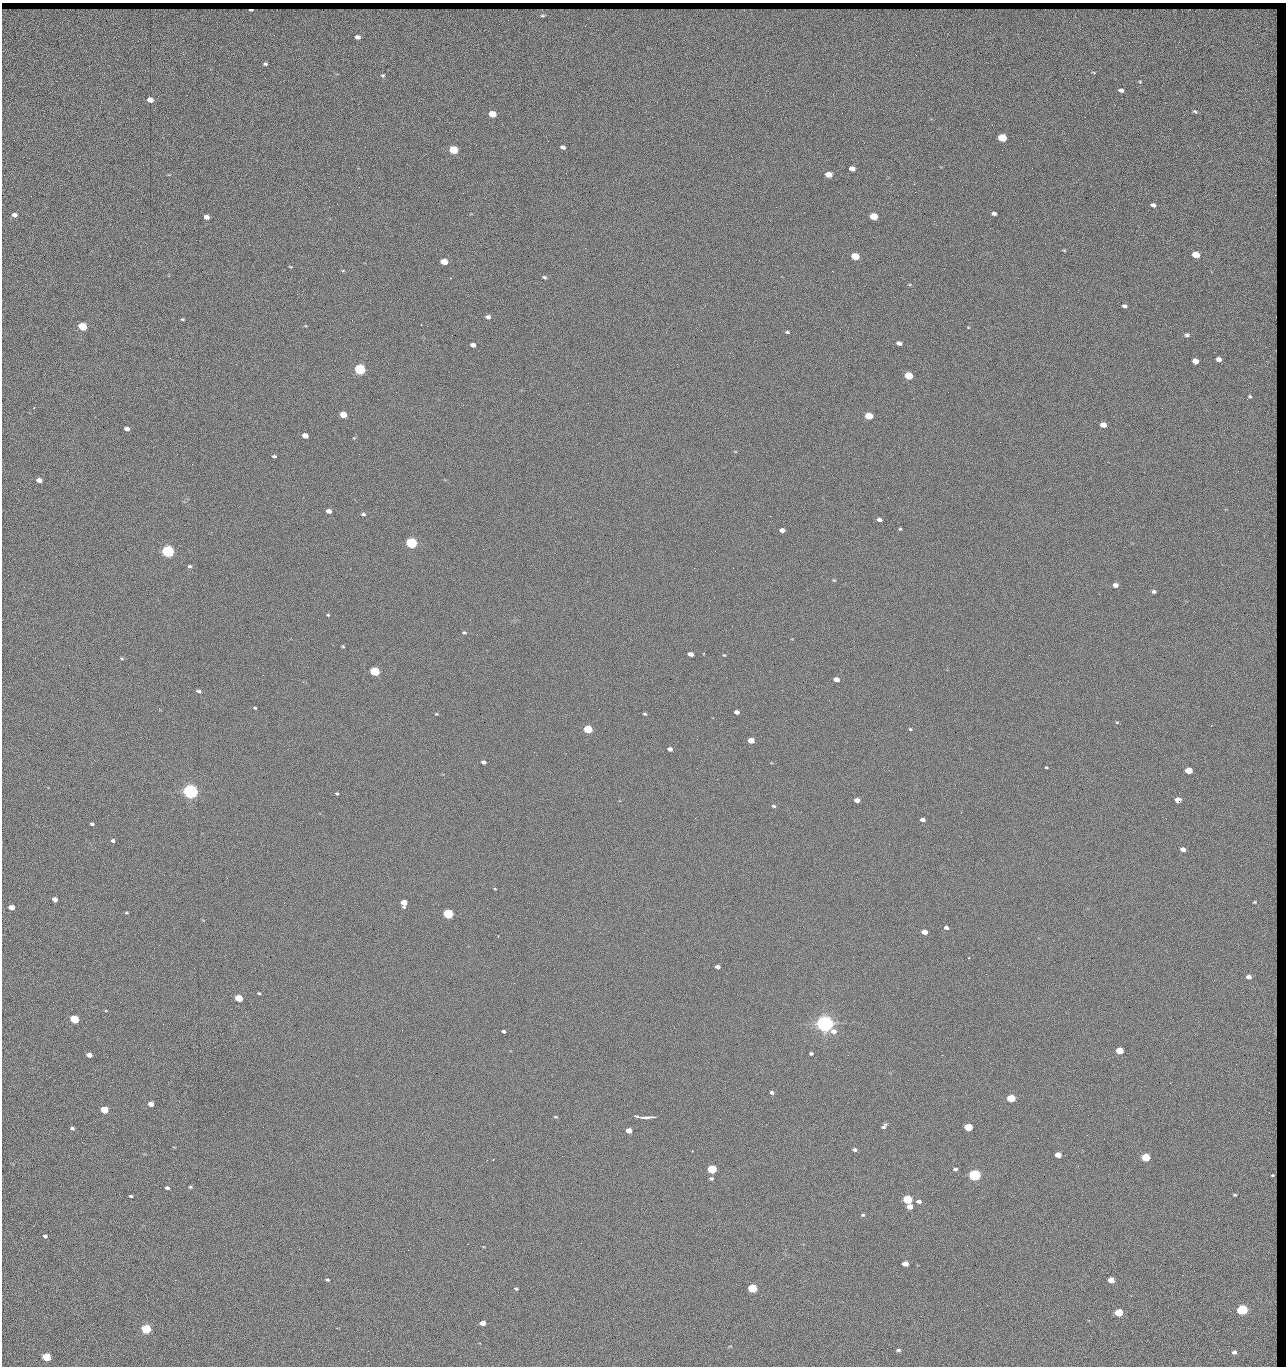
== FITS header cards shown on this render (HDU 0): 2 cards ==
NAXIS1  =                 1284 / length of data axis 1
NAXIS2  =                 1364 / length of data axis 2

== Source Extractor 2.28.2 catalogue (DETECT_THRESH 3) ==
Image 1284 x 1364 px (HDU 0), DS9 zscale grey, 1 PNG px = 1 image px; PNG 1288 x 1368 px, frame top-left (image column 1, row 1364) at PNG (2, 3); no overlay
Background 130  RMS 15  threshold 44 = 3 sigma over >= 5 px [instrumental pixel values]
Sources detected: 224; all 224 listed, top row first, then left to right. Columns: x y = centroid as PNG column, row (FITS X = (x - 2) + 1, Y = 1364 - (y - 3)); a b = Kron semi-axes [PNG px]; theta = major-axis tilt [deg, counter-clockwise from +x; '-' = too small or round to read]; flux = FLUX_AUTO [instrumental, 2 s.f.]
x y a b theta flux
251 10 4 2 - 1.4e+03
542 16 7 5 -13 1.8e+03
1273 28 12 5 82 5.3e+03
357 37 5 4 - 4.8e+03
1179 42 3 2 - 1.5e+03
265 64 4 4 - 1.6e+03
1275 71 34 4 -89 4.7e+03
1094 73 5 3 - 8.1e+02
383 75 5 4 - 1.3e+03
1140 82 4 4 - 8.6e+02
1121 90 5 4 - 2.9e+03
150 100 5 4 - 8.3e+03
1195 111 5 3 - 1.2e+03
1274 112 5 2 - 8.3e+02
492 114 5 4 - 2.3e+04
1170 129 2 2 - 1.2e+03
1002 138 6 4 -15 4.3e+04
563 147 5 4 - 3.3e+03
453 150 5 4 - 5.4e+04
852 168 5 4 - 6.4e+03
1032 168 2 2 - 1.8e+03
829 174 5 4 - 1.6e+04
914 184 2 2 - 1.8e+04
1153 205 5 4 - 3.6e+03
776 207 2 2 - 5.1e+02
1114 209 2 2 - 7.3e+02
1275 209 27 3 90 4.1e+03
994 213 4 3 - 2.6e+03
14 215 5 4 - 4.8e+03
874 216 5 4 - 2.8e+04
206 217 5 4 - 5.8e+03
1064 250 6 3 -19 9.7e+02
1196 255 5 4 - 2.4e+04
855 256 5 4 - 4.1e+04
444 261 5 4 - 2.0e+04
290 266 4 3 - 7.8e+02
343 271 5 3 - 9.7e+02
832 271 2 2 - 2.7e+04
544 277 5 4 - 1.7e+03
1274 281 5 2 - 7.6e+02
297 294 3 2 - 7.9e+02
1273 305 4 2 - 7.8e+02
1124 306 5 4 - 2.8e+03
488 317 6 5 - 3.3e+03
182 319 5 3 - 1.0e+03
82 326 5 4 - 5.2e+04
968 327 4 3 - 7.2e+02
840 329 2 2 - 4.8e+02
701 330 2 2 - 3.3e+03
787 332 5 3 - 1.3e+03
1187 335 6 4 -7 2.4e+03
899 343 5 4 - 3.9e+03
473 345 5 4 - 4.9e+03
1274 351 6 3 -88 1.7e+03
730 353 2 2 - 4.6e+02
1219 359 5 4 - 3.9e+03
1274 359 5 3 - 1.1e+03
1195 361 5 4 - 9.4e+03
360 369 5 5 - 1.6e+05
908 376 5 4 - 4.0e+04
1275 386 8 3 -85 1.3e+03
1250 396 5 4 - 1.3e+03
1247 399 3 2 - 1.3e+03
34 408 2 2 - 6.9e+02
1274 410 8 3 -72 1.5e+03
343 415 5 4 - 2.0e+04
869 416 5 4 - 3.3e+04
1103 425 5 4 - 9.9e+03
127 429 5 4 - 4.7e+03
305 436 5 4 - 9.1e+03
1000 442 2 2 - 3.3e+03
1018 453 2 2 - 4.6e+02
177 454 2 2 - 3.1e+03
1274 455 5 4 - 1.1e+03
274 456 4 3 - 1.6e+03
39 480 5 4 - 6.1e+03
76 490 2 2 - 9.8e+02
1274 493 6 3 77 1.5e+03
329 511 5 4 - 5.0e+03
363 514 6 4 -9 1.6e+03
770 516 2 2 - 6.5e+02
879 520 5 4 - 3.5e+03
900 529 4 4 - 1.2e+03
782 530 5 4 - 4.9e+03
1274 542 4 3 - 6.0e+02
411 543 5 5 - 1.9e+05
483 549 2 2 - 2.6e+03
168 551 5 5 - 3.2e+05
189 566 5 4 - 1.8e+03
733 568 3 2 - 8.1e+02
834 580 4 3 - 1.0e+03
1115 585 5 4 - 5.4e+03
1154 591 4 4 - 2.2e+03
328 615 4 3 - 9.7e+02
1275 627 8 4 81 1.1e+03
464 632 6 4 -16 1.4e+03
1275 643 8 4 -82 1.2e+03
343 646 5 4 - 1.0e+03
690 654 5 4 - 5.4e+03
724 655 4 3 - 8.7e+02
122 658 5 3 - 1.1e+03
375 671 5 4 - 9.0e+04
836 679 5 4 - 7.3e+03
199 691 6 4 -17 2.1e+03
1275 704 12 2 78 9.0e+02
255 708 4 3 - 1.1e+03
737 712 5 4 - 3.9e+03
436 714 4 4 - 9.4e+02
645 714 5 3 - 1.3e+03
1117 722 5 3 - 9.6e+02
1274 724 6 2 55 7.1e+02
588 729 5 4 - 4.8e+04
910 729 4 4 - 1.1e+03
697 739 2 2 - 6.8e+02
751 740 5 4 - 1.4e+04
670 749 4 4 - 3.5e+03
534 752 2 2 - 3.1e+03
1275 760 8 4 90 1.1e+03
483 762 5 4 - 2.5e+03
1046 767 3 3 - 9.4e+02
697 768 2 2 - 2.2e+03
1189 770 5 4 - 2.6e+04
717 779 2 2 - 2.5e+03
1275 787 6 4 89 1.1e+03
190 791 6 5 - 7.0e+05
337 793 4 3 - 1.3e+03
857 800 5 4 - 5.9e+03
1178 800 5 4 - 1.2e+04
774 806 5 4 - 1.3e+03
923 820 4 3 - 3.8e+03
92 824 4 3 - 1.8e+03
1275 827 11 3 -90 1.7e+03
113 840 5 4 - 2.0e+03
1183 849 5 4 - 5.8e+03
1274 856 11 3 -83 1.9e+03
495 889 4 2 - 7.1e+02
55 899 5 4 - 5.5e+03
1255 902 6 5 - 1.5e+03
404 903 5 5 - 1.3e+04
11 907 5 4 - 9.8e+03
127 913 6 3 8 1.1e+03
448 914 5 4 - 1.2e+05
946 928 5 4 - 2.7e+03
1275 931 6 4 -90 1.2e+03
924 932 5 4 - 9.4e+03
498 937 3 2 - 1.4e+03
969 958 2 2 - 5.6e+02
718 967 4 4 - 3.5e+03
1249 977 5 4 - 4.6e+03
514 983 2 2 - 2.0e+03
259 993 4 3 - 9.5e+02
239 998 5 4 - 3.3e+04
106 1011 5 3 - 8.5e+02
74 1019 5 4 - 5.4e+04
825 1024 6 5 - 1.0e+06
402 1030 2 2 - 5.4e+03
1274 1030 24 4 -87 5.6e+03
504 1031 4 3 - 1.9e+03
1120 1051 5 4 - 2.9e+04
811 1053 4 3 - 1.9e+03
89 1055 5 4 - 6.4e+03
848 1055 2 2 - 1.4e+03
1236 1064 2 2 - 1.6e+03
1170 1083 2 2 - 2.7e+03
772 1092 5 4 - 2.3e+03
1011 1098 5 4 - 4.8e+04
151 1104 5 4 - 7.0e+03
1274 1109 5 2 - 7.4e+02
104 1110 5 4 - 3.1e+04
555 1117 5 3 - 9.6e+02
642 1117 14 3 -8 4.8e+03
646 1117 13 3 5 5.8e+03
720 1119 2 2 - 8.4e+02
884 1126 7 4 46 2.5e+03
968 1127 5 4 - 4.4e+04
72 1128 5 4 - 2.0e+03
629 1130 5 4 - 8.8e+03
1087 1135 2 2 - 4.7e+02
82 1142 2 2 - 2.5e+03
854 1150 5 4 - 2.0e+03
692 1151 2 2 - 5.1e+02
1274 1152 4 2 - 4.3e+02
1058 1155 5 4 - 1.6e+04
562 1156 2 2 - 9.1e+02
1146 1157 5 4 - 5.8e+04
493 1159 3 2 - 1.7e+03
1078 1166 3 2 - 1.5e+03
712 1169 5 4 - 7.8e+04
955 1169 5 4 - 2.2e+03
974 1175 5 4 - 2.7e+05
1273 1175 6 4 32 2.5e+03
711 1179 5 4 - 1.7e+03
190 1187 5 4 - 1.4e+03
167 1188 4 3 - 2.5e+03
1235 1195 3 2 - 7.7e+02
131 1196 4 3 - 1.3e+03
907 1199 5 4 - 8.4e+04
919 1201 5 4 - 3.6e+03
910 1207 5 4 - 9.3e+03
863 1215 5 4 - 1.5e+03
271 1226 2 2 - 2.3e+03
45 1236 4 3 - 2.2e+03
467 1244 2 2 - 7.0e+03
299 1249 2 2 - 2.0e+03
408 1250 2 2 - 5.4e+03
905 1264 5 4 - 9.2e+03
1274 1269 6 3 -37 7.6e+02
327 1279 5 4 - 1.4e+03
1111 1280 5 4 - 1.4e+04
752 1288 5 4 - 8.1e+04
516 1289 4 3 - 1.4e+03
574 1299 2 2 - 5.2e+02
987 1305 2 2 - 2.7e+03
1242 1310 5 4 - 1.9e+05
1119 1312 5 4 - 4.6e+04
613 1318 3 2 - 8.3e+02
1275 1318 12 3 -86 2.6e+03
482 1323 5 4 - 7.7e+03
146 1329 5 4 - 1.0e+05
312 1350 2 2 - 1.4e+03
898 1350 5 4 - 2.2e+03
1234 1352 4 3 - 2.7e+03
1274 1356 7 3 74 1.7e+03
46 1357 5 4 - 5.4e+04

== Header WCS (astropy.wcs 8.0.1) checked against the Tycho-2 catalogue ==
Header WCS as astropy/WCSLIB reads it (CRVAL/CRPIX/CD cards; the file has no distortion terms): RA---TAN/DEC--TAN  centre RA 15:41:43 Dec +51:58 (235.43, +51.97 deg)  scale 1.26 arcsec/px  FOV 26.9' x 28.5'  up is +92 deg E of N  parity flipped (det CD > 0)
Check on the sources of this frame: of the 60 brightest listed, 11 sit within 2.0 arcsec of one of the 16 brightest Tycho-2 stars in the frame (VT <= 12.38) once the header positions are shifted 0.44 arcsec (0.31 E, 0.31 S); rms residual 0.93 arcsec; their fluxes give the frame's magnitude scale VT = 24.55 - 2.5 log10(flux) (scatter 0.17 mag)
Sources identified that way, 11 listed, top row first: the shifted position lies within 2.0 arcsec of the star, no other Tycho-2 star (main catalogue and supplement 1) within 4.0 arcsec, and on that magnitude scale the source's flux lands within +1.5 / -3 mag of the star's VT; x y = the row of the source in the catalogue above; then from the Tycho-2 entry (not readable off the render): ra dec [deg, ICRS J2000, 3 dp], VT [Tycho-2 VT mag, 2 dp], TYC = Tycho-2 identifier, HIP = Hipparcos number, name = IAU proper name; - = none
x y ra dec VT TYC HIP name
360 369 235.614 +52.064 11.61 3489-1132-1 - -
411 543 235.514 +52.049 11.19 3489-1407-1 - -
168 551 235.515 +52.133 11.12 3489-1380-1 - -
190 791 235.378 +52.130 9.31 3489-1322-1 76850 -
448 914 235.303 +52.042 11.52 3489-958-1 - -
825 1024 235.232 +51.912 9.59 3489-824-1 - -
974 1175 235.143 +51.862 10.97 3489-1016-1 - -
907 1199 235.131 +51.886 12.29 3489-908-1 - -
752 1288 235.084 +51.941 11.45 3489-1346-1 - -
1242 1310 235.062 +51.771 11.53 3489-1453-1 - -
146 1329 235.075 +52.152 11.74 3489-912-1 - -